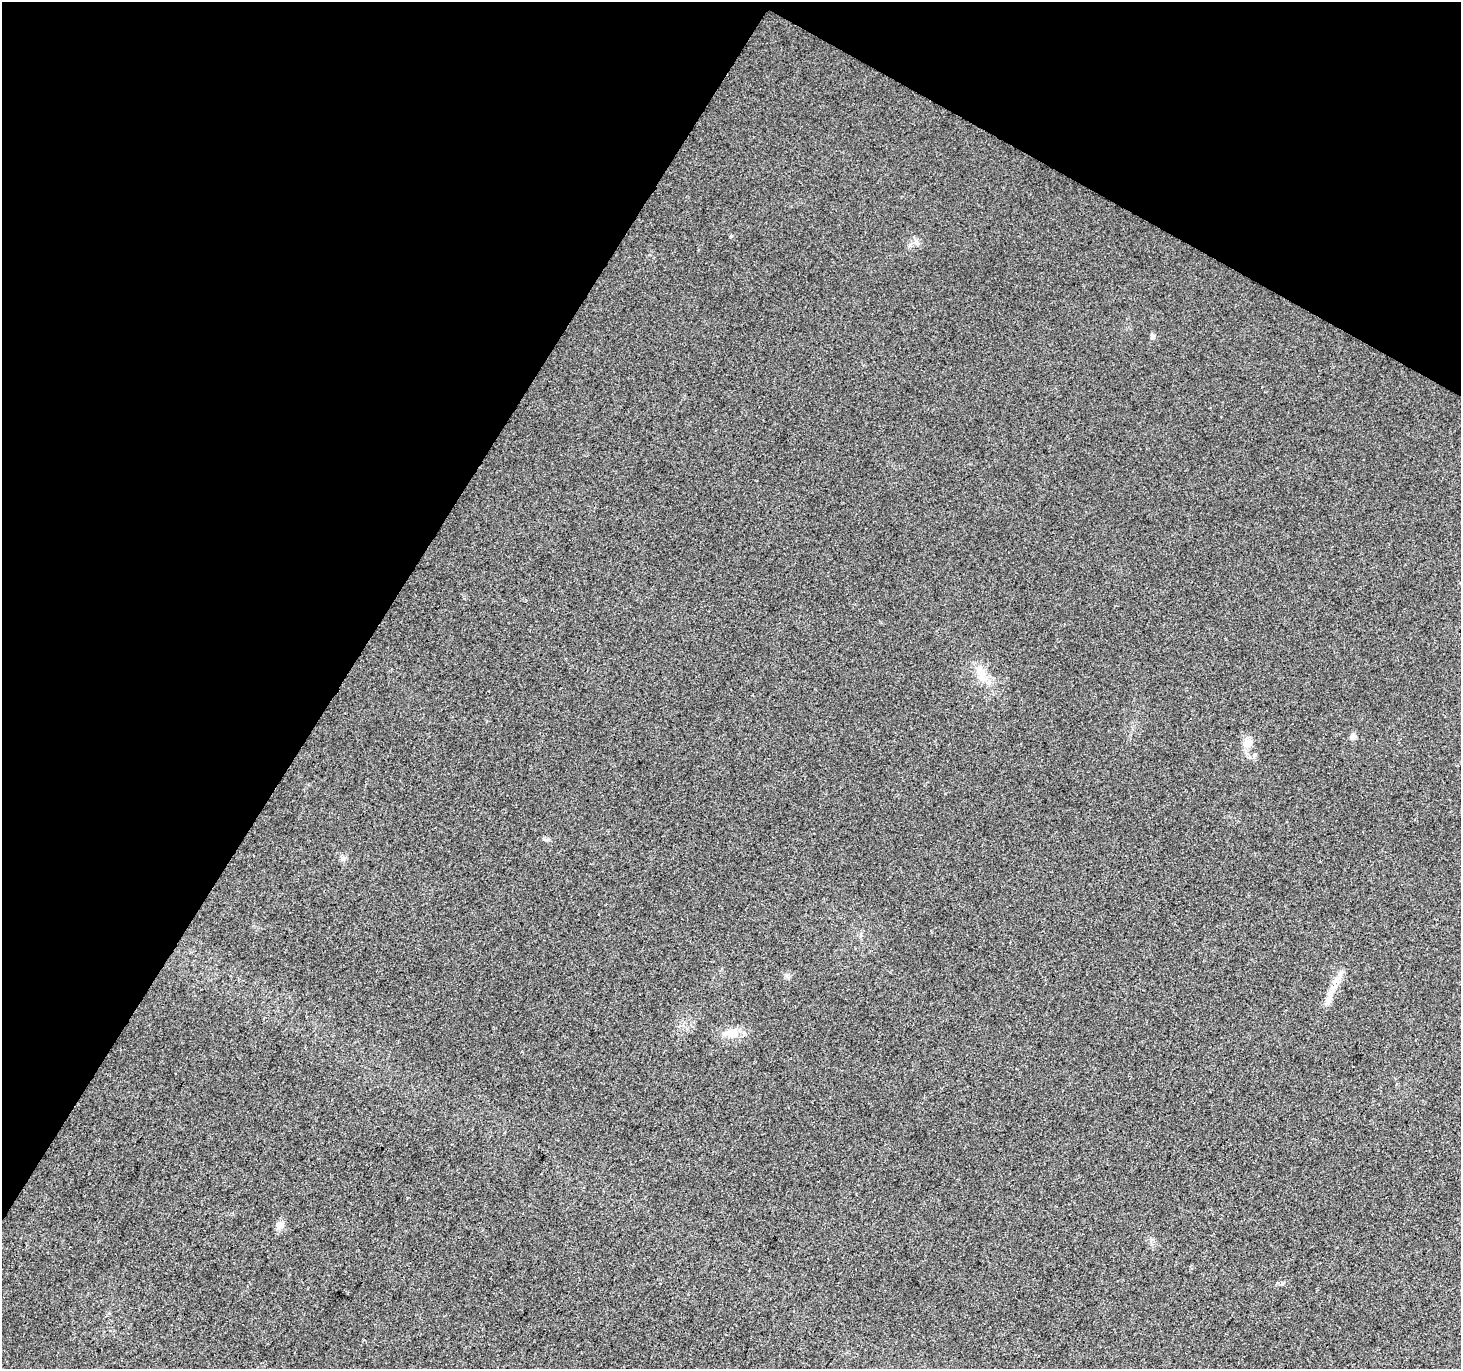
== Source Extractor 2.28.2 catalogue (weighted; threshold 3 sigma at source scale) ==
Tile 2 of 4 x 4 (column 2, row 1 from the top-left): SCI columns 1463-2921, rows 4360-5726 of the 5838 x 5918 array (HDU 1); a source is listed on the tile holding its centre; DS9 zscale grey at full resolution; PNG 1463 x 1371 px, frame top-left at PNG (2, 2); no overlay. Shown black and unused: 31% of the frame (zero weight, under 2 of 3 exposures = <1% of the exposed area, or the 3 px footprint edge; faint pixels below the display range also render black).
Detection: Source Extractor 2.28.2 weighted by HDU 2 'WHT'; one run over the whole footprint, this tile lists its part. Background 0.023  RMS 0.0079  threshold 0.0354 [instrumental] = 3 sigma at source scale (4.5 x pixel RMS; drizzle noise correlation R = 1.50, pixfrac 1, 0.0396/0.0396 arcsec/px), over >= 5 px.
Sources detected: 11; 1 cosmic-ray / hot-pixel residue — not listed; the other 10 listed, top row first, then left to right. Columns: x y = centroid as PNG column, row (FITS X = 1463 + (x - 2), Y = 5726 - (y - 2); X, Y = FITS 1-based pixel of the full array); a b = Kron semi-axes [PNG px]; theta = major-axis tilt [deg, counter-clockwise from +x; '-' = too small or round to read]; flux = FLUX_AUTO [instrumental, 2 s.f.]
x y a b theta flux
731 236 4 3 - 0.97
1152 336 6 5 - 2.6
981 674 29 11 -76 14
1353 737 8 7 - 2.6
1247 743 14 11 6 6.7
343 859 8 6 68 2.2
787 975 7 6 - 2
1328 1000 20 9 65 7.5
732 1033 22 12 2 12
280 1225 10 9 - 5.3
Unlisted compact peaks at least as high as the median listed source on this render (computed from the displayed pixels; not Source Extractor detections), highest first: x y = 1282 1284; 546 840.